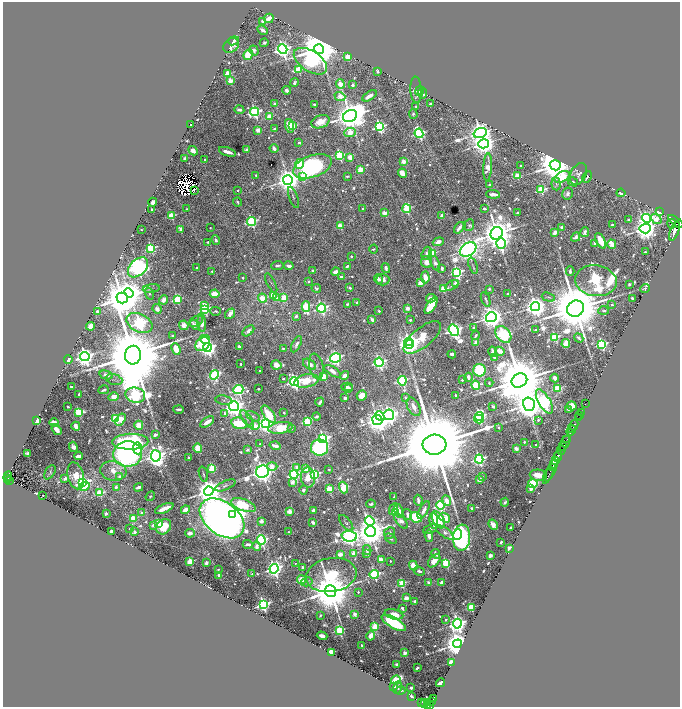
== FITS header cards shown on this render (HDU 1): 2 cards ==
NAXIS1  =                 1355
NAXIS2  =                 1410

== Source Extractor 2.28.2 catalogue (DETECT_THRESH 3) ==
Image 1355 x 1410 px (HDU 1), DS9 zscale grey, zoomed out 1/2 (1 PNG px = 2 x 2 image px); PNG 682 x 709 px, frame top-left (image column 2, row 1410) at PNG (3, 2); each listed source drawn as its Kron ellipse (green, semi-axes under 4 px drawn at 4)
Background 0.816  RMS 0.0072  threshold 0.0215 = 3 sigma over >= 5 px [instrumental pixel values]
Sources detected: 1189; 99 cannot appear on this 1/2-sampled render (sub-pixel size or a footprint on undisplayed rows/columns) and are neither listed nor drawn; of the other 1090, the 500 brightest by FLUX_AUTO listed and drawn (590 fainter detections omitted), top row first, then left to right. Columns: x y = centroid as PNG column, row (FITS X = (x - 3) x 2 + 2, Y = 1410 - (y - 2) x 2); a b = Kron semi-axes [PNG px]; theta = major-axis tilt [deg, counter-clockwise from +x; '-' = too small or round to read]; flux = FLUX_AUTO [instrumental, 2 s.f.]
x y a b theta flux
269 18 5 4 - 31
263 22 3 2 - 45
263 30 5 2 - 8.8
234 41 6 3 21 7
264 43 4 3 - 4.4
231 45 8 6 37 18
283 49 5 4 - 1300
319 49 5 4 - 12000
254 50 5 4 - 5.6
248 55 5 4 - 57
348 56 3 3 - 89
310 61 19 10 -33 270
298 70 4 3 - 130
377 71 2 2 - 15
227 74 3 3 - 70
230 81 3 3 - 65
294 83 4 3 - 5.9
340 84 4 3 - 63
352 85 2 2 - 20
287 90 4 3 - 8.8
416 90 13 5 -86 15
420 91 5 3 - 7.1
423 93 5 4 - 9.4
340 96 5 4 - 56
370 96 8 3 33 19
275 104 2 2 - 30
315 104 4 3 - 4
430 104 2 2 - 14
416 106 2 2 - 3.5
239 110 5 3 - 5.3
255 112 4 4 - 480
413 114 5 3 - 4.1
350 116 7 5 27 5600
270 117 3 3 - 86
320 122 9 6 19 31
191 125 2 2 - 8.1
289 126 7 4 -74 32
292 126 3 3 - 120
379 127 4 4 - 400
274 129 3 2 - 8.2
258 130 3 2 - 49
350 132 6 4 5 69
419 133 5 4 - 440
480 133 7 4 18 2600
299 142 2 2 - 11
483 144 5 4 - 2500
274 149 4 2 - 12
247 150 3 2 - 30
193 151 5 4 - 12
227 152 9 3 -18 19
340 155 4 4 - 270
350 157 3 3 - 55
185 159 2 2 - 43
205 160 2 2 - 3.4
403 162 3 3 - 55
299 164 5 4 - 61
555 165 5 5 - 6800
312 166 20 11 19 580
521 166 2 2 - 11
488 167 14 4 86 68
360 170 3 3 - 87
402 173 5 3 - 38
578 174 12 7 62 8.9
256 175 2 2 - 5.8
347 176 3 2 - 3.8
517 176 3 3 - 63
303 177 4 3 - 150
562 177 8 5 31 150
587 177 6 2 61 5.8
288 180 5 5 - 2900
573 182 5 4 - 3.3
556 184 6 4 -85 3.2
490 185 2 2 - 12
238 190 2 2 - 4
541 190 4 3 - 160
194 191 2 1 - 4.4
621 193 4 2 - 9.3
493 194 7 3 -4 18
568 194 6 5 - 6.4
293 197 11 3 -71 3.9
153 202 4 4 - 7.3
238 202 4 2 - 4.2
363 208 2 2 - 3.8
484 208 3 2 - 5.6
152 209 2 2 - 9.9
186 209 2 2 - 3.6
407 209 4 4 - 160
659 212 3 2 - 160
384 213 3 3 - 51
517 213 3 2 - 5.8
442 215 2 2 - 29
171 216 3 3 - 120
647 218 4 4 - 510
656 219 6 4 -42 46
628 220 2 2 - 6.6
251 221 4 4 - 340
676 221 9 4 -36 6100
672 224 5 2 - 600
469 225 5 4 - 3.4
612 225 2 2 - 4.2
340 226 3 3 - 70
210 228 2 2 - 3.1
459 228 6 2 54 13
562 228 3 2 - 13
181 229 3 2 - 39
645 229 5 4 - 2900
141 230 2 2 - 3.3
675 231 10 3 70 4500
555 232 3 3 - 19
585 232 5 4 - 9.3
497 233 7 5 58 6900
576 237 5 3 - 10
216 240 5 3 - 5.7
600 241 8 4 -63 61
208 242 3 2 - 3.1
438 242 5 4 - 17
501 243 5 4 - 390
595 243 3 3 - 14
612 244 4 3 - 52
151 248 3 3 - 260
373 249 4 3 - 3
468 249 9 6 34 2200
645 252 2 2 - 3.1
427 253 7 5 73 9.6
433 253 3 3 - 120
351 256 3 3 - 3.7
427 262 6 5 - 24
435 263 8 4 -68 10
277 265 6 3 7 5.2
473 265 8 4 -71 3.4
289 266 5 3 - 8.4
347 266 3 2 - 7
138 267 12 8 44 2200
196 268 2 2 - 7.5
386 268 5 3 - 7.6
442 268 4 3 - 6.5
212 271 2 2 - 3.8
313 271 2 2 - 29
570 271 4 2 - 5.2
336 272 4 3 - 28
457 272 4 4 - 420
341 277 2 2 - 10
425 277 6 3 -86 30
243 278 2 2 - 3.9
378 279 5 3 - 5.3
383 280 6 5 - 14
308 281 2 2 - 10
596 281 21 15 -8 740
271 283 10 3 -63 3.1
420 283 3 2 - 45
455 283 2 2 - 22
629 284 3 2 - 4.1
452 285 7 3 30 5.2
316 288 5 4 - 4.2
350 288 2 2 - 9.3
645 288 5 4 - 3.5
151 289 8 3 8 3.3
443 289 3 3 - 110
489 289 2 2 - 8.9
129 293 5 4 - 2400
150 294 6 4 -70 3.6
215 294 5 3 - 73
508 294 3 2 - 7.5
273 295 3 3 - 68
548 297 7 3 -17 3.1
122 298 5 5 - 9500
262 298 4 4 - 79
276 298 3 3 - 11
284 298 4 3 - 76
431 298 5 3 - 30
632 298 3 2 - 5.4
177 299 3 3 - 180
486 299 7 2 -70 5.4
163 300 5 3 - 15
357 302 3 2 - 4.4
347 304 3 2 - 4.8
612 305 3 2 - 3.7
204 306 3 3 - 66
431 306 10 4 57 80
306 307 5 4 - 160
535 307 4 4 - 2300
321 308 4 4 - 510
407 308 3 3 - 36
157 309 5 4 - 11
205 309 4 3 - 260
575 309 9 8 - 30000
215 311 5 2 - 4.3
379 311 2 2 - 5.5
604 311 5 3 - 4.5
98 312 3 3 - 38
230 314 6 3 50 18
296 316 2 2 - 14
491 317 5 5 - 2600
372 320 4 2 - 9
410 320 2 2 - 12
196 321 7 4 26 4.7
139 323 14 9 -26 580
202 323 9 2 -86 32
184 325 5 4 - 14
195 325 6 3 -37 12
91 326 4 3 - 39
474 328 3 3 - 5.8
454 330 6 4 -59 1100
535 330 2 2 - 4
248 331 7 3 42 11
503 334 9 7 -50 600
173 336 3 2 - 5.3
475 336 4 2 - 5
422 337 23 9 39 150
555 337 4 3 - 200
579 338 5 3 - 4.5
205 339 5 4 - 37
409 342 4 4 - 1100
476 343 3 2 - 44
203 344 8 6 43 110
296 344 9 3 63 7.2
410 344 4 3 - 1100
566 344 4 4 - 41
602 344 4 4 - 370
239 347 2 2 - 19
207 348 4 4 - 1300
283 348 2 2 - 7
176 349 6 4 -67 36
500 351 5 3 - 18
493 352 5 3 - 8.7
452 354 4 3 - 8.2
133 355 9 8 - 52000
85 357 5 4 - 1700
495 357 3 3 - 11
335 358 5 4 - 600
68 359 4 3 - 19
379 362 4 4 - 590
241 364 2 2 - 5.5
309 364 7 4 -32 21
276 365 5 4 - 19
316 366 13 7 -77 9.1
479 370 6 6 - 140
260 371 2 2 - 4
333 371 9 4 -32 13
106 375 7 4 -14 15
214 375 5 4 - 330
345 375 5 3 - 17
324 376 4 4 - 55
468 377 4 2 - 8.6
283 378 2 2 - 7.5
555 378 4 3 - 18
114 380 8 5 -18 5.5
462 380 2 2 - 9.3
519 380 8 6 32 26000
306 381 12 6 12 71
402 381 4 4 - 370
294 382 4 4 - 840
489 383 4 3 - 4
476 385 5 3 - 220
72 387 4 2 - 3.8
347 387 6 3 3 18
258 389 2 2 - 3.3
349 389 3 2 - 9.6
558 389 4 3 - 100
104 390 5 2 - 5.2
238 390 5 4 - 370
79 394 2 2 - 5.2
135 395 10 7 -14 690
362 395 5 4 - 32
456 395 3 2 - 4.5
114 397 5 4 - 16
345 398 2 2 - 12
406 398 3 3 - 4.3
224 400 8 4 -10 4.5
320 402 4 2 - 11
544 402 14 5 -60 470
529 404 6 6 - 5300
585 404 2 1 - 24
234 406 5 5 - 1600
493 406 2 2 - 17
572 406 5 4 - 30
68 407 3 2 - 5.2
414 407 10 6 -61 19
179 409 5 2 - 5.4
568 409 3 2 - 4.3
79 412 4 3 - 160
581 412 2 1 - 38
284 413 2 2 - 3.2
225 414 3 3 - 24
269 414 10 5 -53 68
389 415 5 5 - 1200
580 415 2 1 - 43
253 416 7 4 -27 4.3
316 416 4 2 - 6
380 416 5 3 - 300
479 416 4 4 - 450
579 417 2 1 - 34
115 419 3 3 - 200
247 419 10 3 -57 3.6
479 419 5 3 - 120
37 420 3 3 - 68
120 420 7 4 55 41
377 420 5 5 - 3300
538 420 2 2 - 3.6
307 421 4 4 - 200
207 422 8 3 33 23
54 423 5 3 - 23
239 423 8 5 -12 140
265 423 4 4 - 1300
139 425 4 4 - 41
574 425 5 2 - 1600
76 426 4 3 - 15
255 426 5 3 - 37
281 428 12 5 8 73
291 428 4 3 - 3.5
499 428 2 2 - 4.5
572 429 2 1 - 440
56 430 6 3 -53 21
571 431 5 2 - 2200
155 435 4 3 - 8.5
323 439 4 4 - 540
567 439 3 1 - 170
130 442 18 8 1 380
524 442 2 2 - 7.5
565 443 9 2 63 730
260 444 4 2 - 3.2
434 445 12 10 4 83000
536 445 2 2 - 3.9
275 446 5 3 - 14
73 447 5 4 - 8.5
320 447 8 8 - 320
563 447 2 1 - 270
137 448 6 5 - 110
198 448 4 4 - 62
516 449 3 2 - 38
247 450 2 2 - 20
561 450 5 2 - 430
27 453 3 3 - 5.8
128 454 14 12 5 620
79 456 4 3 - 10
156 456 5 5 - 2200
558 456 5 2 - 3200
189 457 2 2 - 8.8
479 459 4 4 - 510
556 461 3 1 - 2200
553 465 3 2 - 1200
272 466 5 4 - 50
297 467 3 2 - 22
552 467 2 1 - 330
212 468 3 3 - 130
306 468 3 3 - 62
329 470 2 2 - 3.1
551 470 15 1 63 350
113 471 13 10 -8 35
50 472 8 4 58 4.1
262 472 6 6 - 2800
203 474 7 2 -73 3.4
294 474 4 4 - 450
315 474 4 3 - 250
549 474 7 1 68 240
538 475 8 5 -7 34
8 476 5 2 - 130
76 476 14 8 -75 64
120 476 3 2 - 8.5
308 477 10 7 -83 67
482 477 2 2 - 3.2
8 478 2 2 - 110
65 478 3 2 - 11
10 480 2 1 - 11
480 480 3 3 - 26
292 482 3 3 - 29
83 483 4 3 - 720
533 483 5 4 - 130
225 485 11 4 23 5.6
85 486 5 4 - 100
116 487 3 3 - 13
139 487 4 2 - 15
344 487 6 4 -70 200
329 489 3 3 - 110
531 489 3 2 - 43
303 490 4 3 - 11
209 491 4 4 - 4100
100 493 4 4 - 130
43 495 2 2 - 3.2
150 496 5 3 - 3.6
394 497 4 2 - 3.4
418 500 5 3 - 6.6
447 501 5 4 - 17
505 502 4 2 - 3.3
371 504 5 3 - 4.5
243 505 13 5 -19 170
440 505 4 4 - 460
164 508 10 3 23 38
472 508 3 2 - 3.5
394 509 6 3 63 21
185 510 5 3 - 24
313 510 4 3 - 13
424 510 10 3 62 14
289 511 3 2 - 58
399 511 7 4 -76 12
106 513 2 2 - 17
141 513 3 3 - 12
395 513 3 2 - 61
407 514 6 2 -72 8.6
233 515 3 3 - 220
416 517 6 5 - 190
133 518 3 3 - 66
222 518 25 16 -37 3200
445 518 6 4 -41 40
438 520 9 5 -61 140
261 521 3 3 - 29
370 521 5 4 - 480
401 521 9 4 -48 14
434 521 8 3 -85 29
313 522 3 3 - 8
346 523 10 4 -50 4.2
158 524 3 3 - 130
153 525 3 3 - 18
493 525 5 3 - 14
164 527 8 7 - 46
511 527 3 2 - 5.5
129 528 2 2 - 6.7
430 529 7 3 22 12
112 531 3 3 - 21
135 532 2 2 - 32
288 532 2 2 - 4.1
370 532 5 5 - 5300
445 532 10 4 -35 22
190 533 5 3 - 8.9
390 533 6 5 - 6
457 535 5 4 - 1200
349 536 7 5 -3 1600
429 536 6 3 -86 13
462 538 13 8 85 310
391 539 6 4 -37 4.6
261 540 5 4 - 560
501 542 3 2 - 3.5
248 544 5 2 - 11
256 546 4 3 - 19
509 548 3 2 - 25
367 550 5 4 - 6.6
353 553 3 3 - 38
367 553 3 2 - 17
340 554 3 2 - 45
436 554 5 2 - 8
490 556 4 3 - 7.6
381 560 3 3 - 63
190 561 3 3 - 90
390 561 2 2 - 3.7
434 561 8 4 47 21
206 563 3 2 - 14
295 563 2 2 - 3.6
446 563 4 4 - 170
413 566 5 3 - 32
302 567 3 2 - 4
218 569 2 2 - 3.7
274 569 5 4 - 1100
419 571 6 3 -20 8.3
252 574 4 4 - 3.5
374 574 4 4 - 390
219 575 2 2 - 19
331 575 25 17 10 220
301 580 4 4 - 37
307 582 6 4 14 3.9
442 582 4 2 - 10
402 583 3 3 - 120
429 583 2 2 - 35
330 591 6 5 - 14000
358 592 2 2 - 5.4
406 598 4 3 - 12
415 601 2 2 - 12
263 605 4 4 - 590
471 607 3 3 - 150
402 608 4 2 - 5.4
354 614 3 2 - 41
394 614 9 5 -14 33
320 615 2 2 - 4.9
446 619 2 2 - 11
394 623 13 5 -30 170
457 624 5 4 - 1200
375 626 4 3 - 110
339 630 4 3 - 200
322 636 5 3 - 15
371 636 5 3 - 18
457 644 4 4 - 4500
362 645 3 2 - 3.8
331 652 3 2 - 96
405 653 3 2 - 44
451 663 2 2 - 120
396 664 3 3 - 5.8
417 668 3 2 - 5.5
396 680 5 3 - 170
440 683 4 3 - 13
394 687 4 3 - 4.8
398 687 6 4 72 6.8
411 688 3 2 - 5.3
401 691 4 2 - 4.8
411 696 3 2 - 20
433 698 3 2 - 230
432 701 2 1 - 130
422 702 4 1 - 65
427 703 3 1 - 19
424 704 2 1 - 38
428 705 2 2 - 330
429 705 2 2 - 330
At the frame edge (FLAGS 8, measured only in part): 1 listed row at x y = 676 221
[590 fainter detections neither listed nor drawn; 99 sub-pixel or undisplayed-footprint detections neither listed nor drawn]